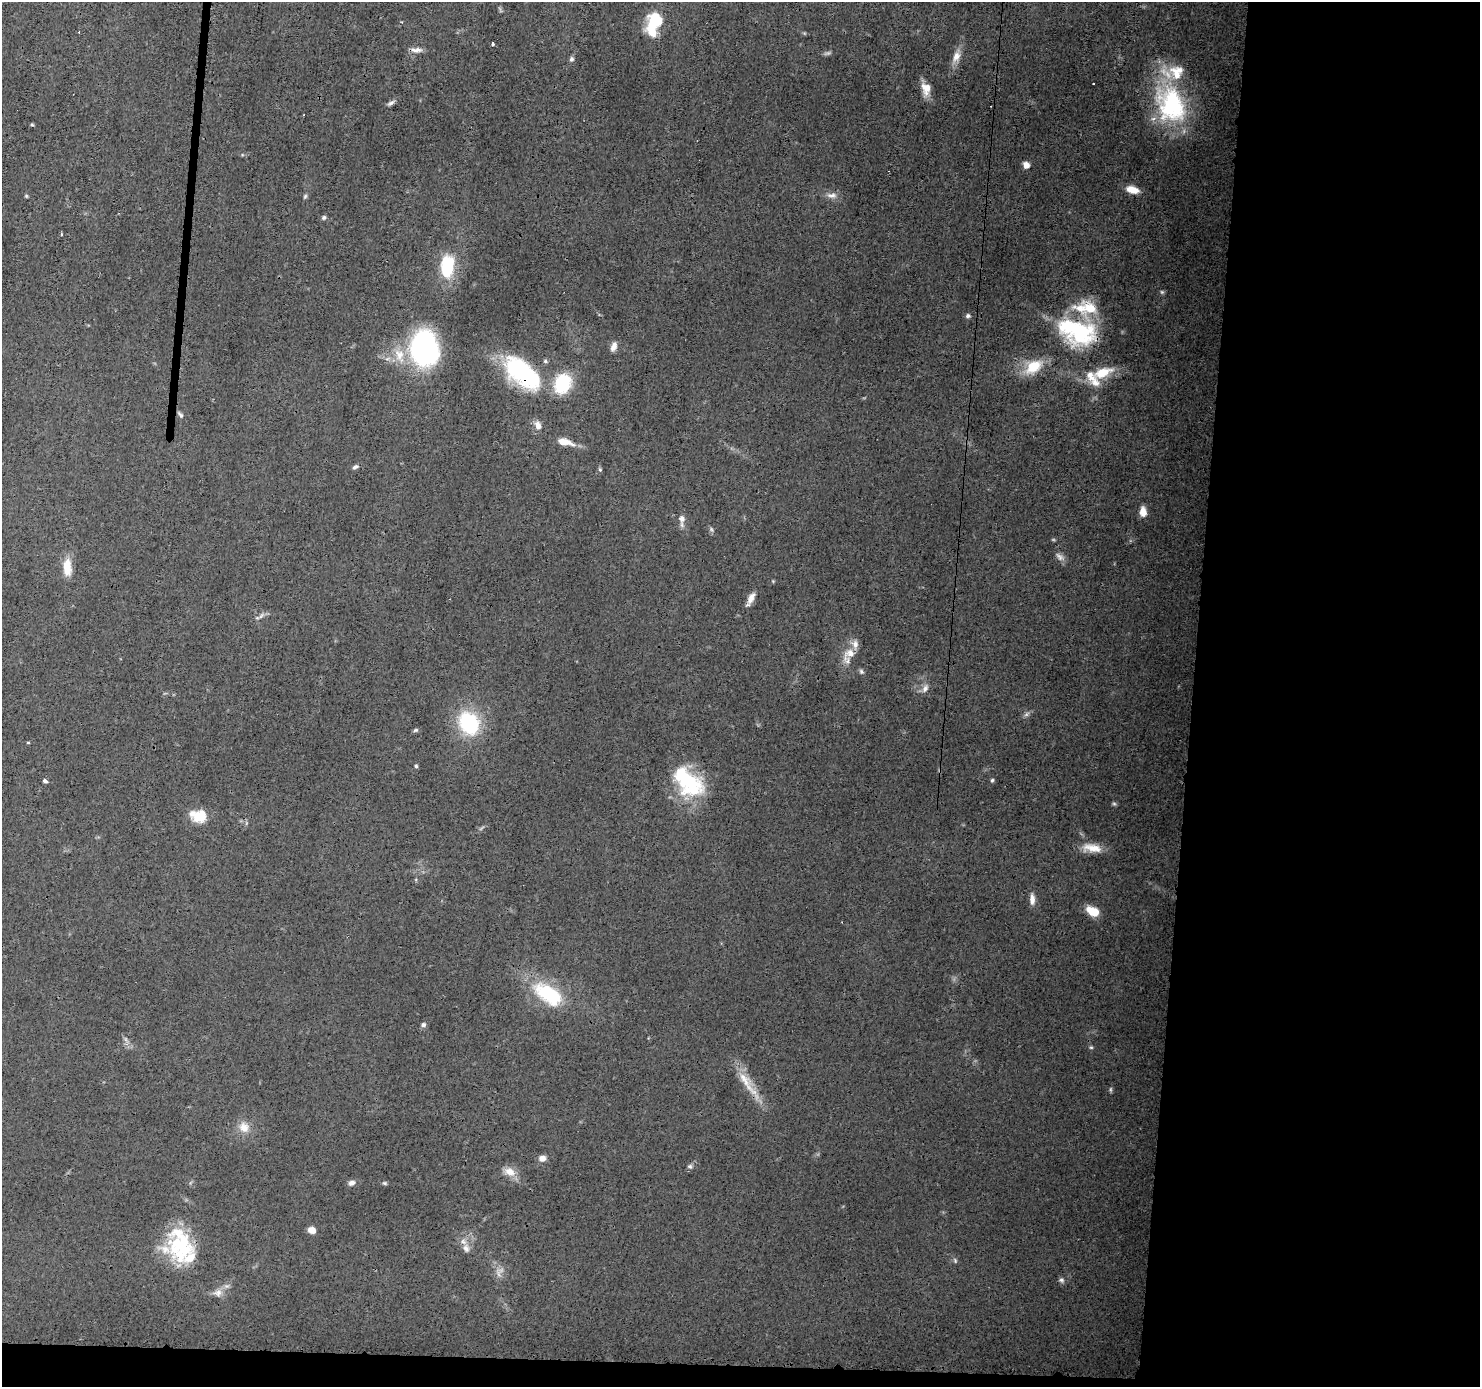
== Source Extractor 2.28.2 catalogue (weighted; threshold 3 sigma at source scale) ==
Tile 9 of 3 x 3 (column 3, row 3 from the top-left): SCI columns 2957-4434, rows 111-1495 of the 4435 x 4471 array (HDU 1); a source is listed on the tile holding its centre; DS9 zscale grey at full resolution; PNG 1482 x 1389 px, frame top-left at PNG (2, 2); no overlay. Shown black and unused: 21% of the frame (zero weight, under 3 of 4 exposures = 2% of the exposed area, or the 3 px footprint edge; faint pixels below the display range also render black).
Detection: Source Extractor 2.28.2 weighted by HDU 2 'WHT'; one run over the whole footprint, this tile lists its part. Background 0.0344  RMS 0.0034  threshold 0.0151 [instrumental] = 3 sigma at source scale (4.5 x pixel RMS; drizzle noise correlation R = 1.50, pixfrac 1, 0.05/0.05 arcsec/px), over >= 5 px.
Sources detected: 93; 1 too faint to see at this stretch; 2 inside a brighter object's white glare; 1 cosmic-ray / hot-pixel residue — not listed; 13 inside a brighter listed object's ellipse — not listed separately; the other 76 listed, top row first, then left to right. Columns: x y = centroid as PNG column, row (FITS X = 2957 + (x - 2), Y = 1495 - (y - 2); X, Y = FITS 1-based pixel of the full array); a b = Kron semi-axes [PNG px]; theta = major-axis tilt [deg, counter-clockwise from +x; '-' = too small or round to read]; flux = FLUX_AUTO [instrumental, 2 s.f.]
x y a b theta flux
653 23 26 15 72 13
492 44 3 3 - 2.6
416 50 16 6 0 2
956 56 16 9 71 3.2
571 59 7 6 - 0.85
1093 84 2 2 - 0.38
926 88 14 11 -80 4.4
390 103 10 4 29 1
1171 105 52 37 -69 43
32 125 5 3 - 0.38
1026 165 8 7 - 2
1132 190 14 7 -14 4.3
832 195 16 7 -5 2.2
26 196 6 3 -19 0.41
305 196 7 4 63 0.56
324 217 5 5 - 0.7
61 234 3 2 - 0.65
447 266 30 17 84 14
1162 292 6 6 - 0.58
968 316 6 5 - 0.76
1077 332 47 27 -20 37
614 346 12 7 70 2.1
424 349 35 27 -80 67
545 361 6 5 - 0.65
1033 366 24 15 38 9.9
1103 372 30 12 23 9.3
522 373 50 24 -41 37
563 383 17 14 68 21
180 415 10 5 -50 0.9
538 425 11 7 -74 2.4
565 442 19 7 -14 4.8
355 467 8 5 32 0.85
600 469 6 4 -69 0.5
1143 512 11 7 -88 3.1
681 518 9 7 -71 1.9
711 529 6 4 -71 0.59
1060 557 15 7 -38 1.7
67 567 23 10 -88 5.5
773 581 4 4 - 0.33
751 599 18 6 64 2.6
261 616 8 4 37 0.9
850 653 20 12 34 4.8
861 671 8 5 -31 0.74
925 688 12 7 60 1.9
1026 715 7 4 19 0.76
469 723 20 15 -58 30
416 730 6 5 - 0.62
28 743 4 3 - 0.35
416 766 4 4 - 0.46
992 780 5 4 - 0.54
45 781 5 4 - 0.81
691 783 34 28 10 22
1114 804 6 5 - 0.55
200 816 18 15 26 6.4
1092 848 26 11 -9 5.6
1032 899 14 6 -90 2.2
1093 911 13 8 -29 7.4
548 994 35 18 -34 23
423 1025 6 5 - 0.9
125 1039 7 4 -71 0.75
1091 1047 5 4 - 0.47
744 1079 56 10 -54 8.3
1111 1089 8 4 -82 0.5
244 1127 13 12 - 4.1
542 1158 8 7 - 1.9
690 1166 7 5 -21 0.66
510 1172 17 11 -27 3.6
351 1183 8 6 21 1.4
385 1183 6 4 -20 0.53
312 1230 7 6 - 2.9
181 1246 36 32 -29 25
466 1248 12 9 -71 2.2
955 1260 7 5 -70 0.62
498 1274 14 6 -81 1.9
1061 1280 7 6 - 0.91
218 1293 12 10 27 2.3
Overlapping masked pixels (flux is a lower limit): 3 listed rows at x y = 1077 332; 522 373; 744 1079